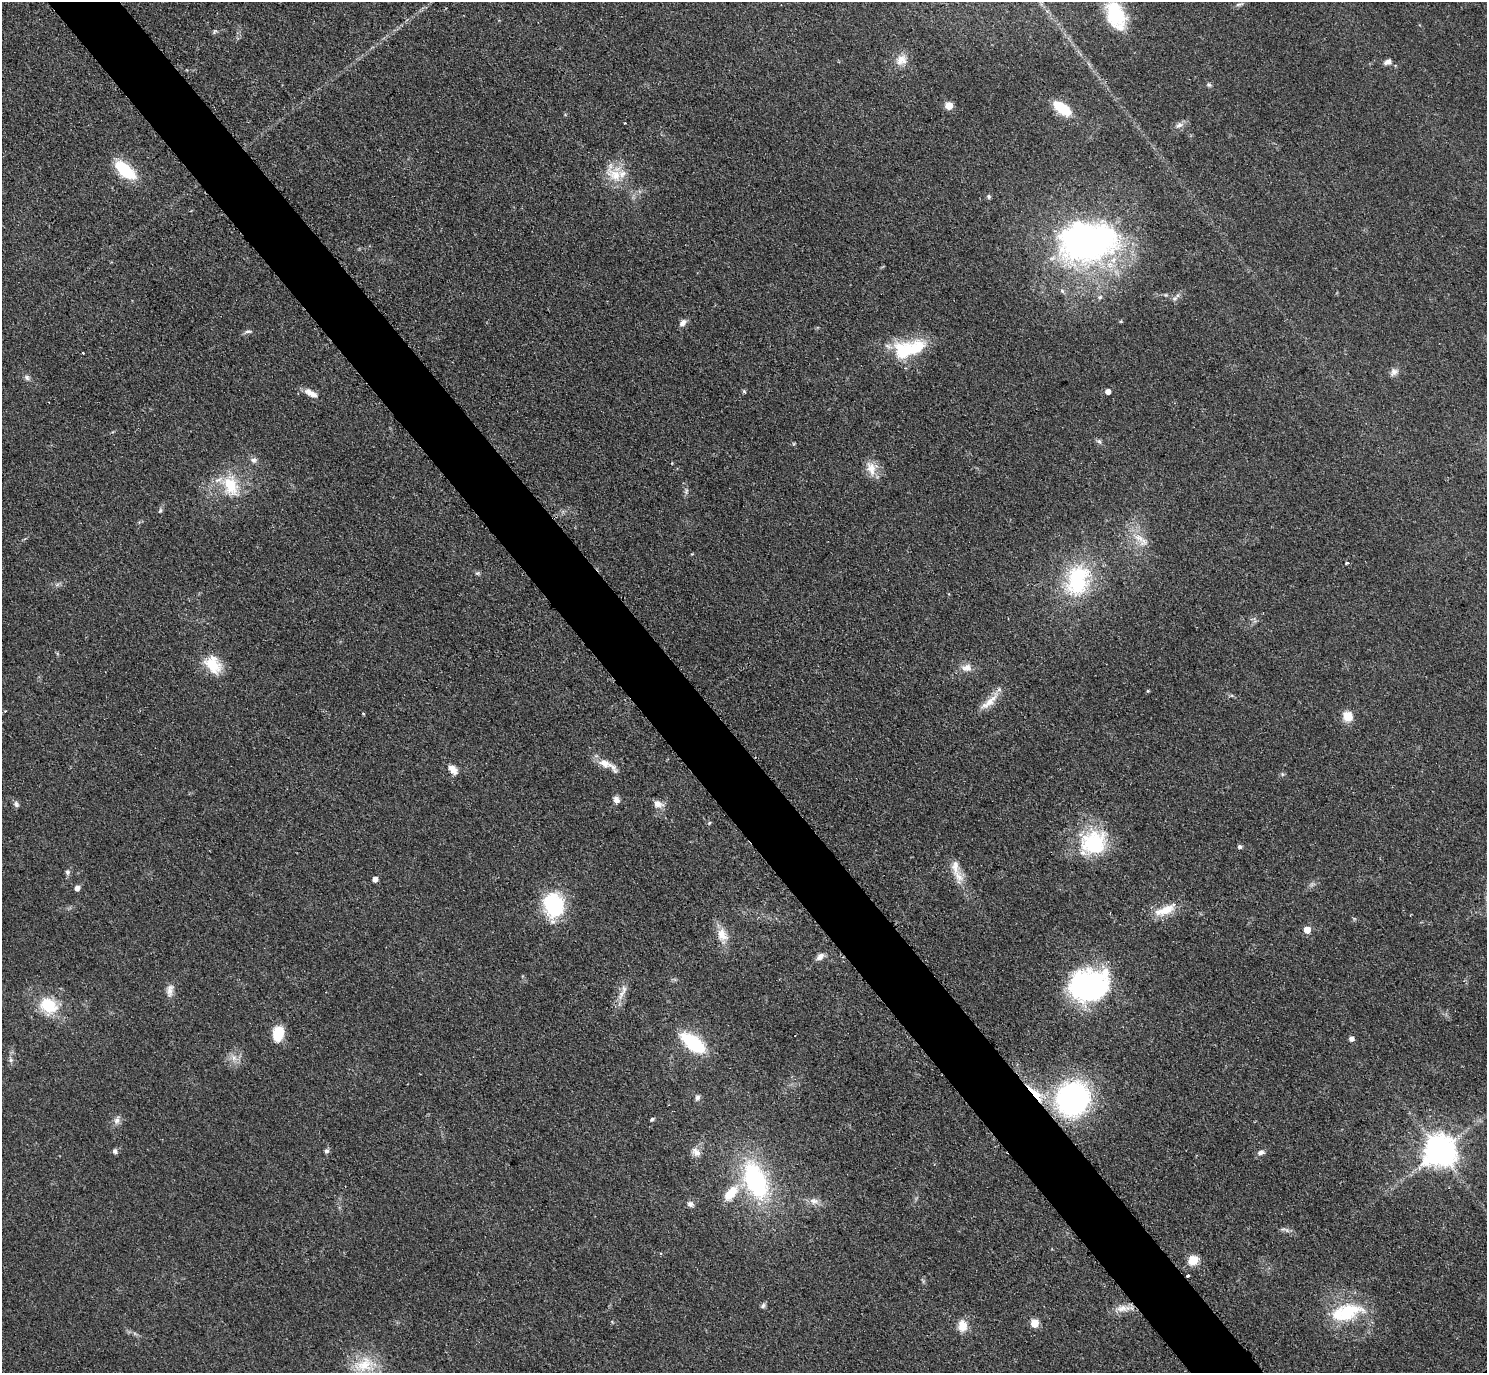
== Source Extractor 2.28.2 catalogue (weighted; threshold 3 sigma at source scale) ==
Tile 11 of 4 x 4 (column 3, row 3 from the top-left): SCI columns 2984-4468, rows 1541-2911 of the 5962 x 5959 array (HDU 1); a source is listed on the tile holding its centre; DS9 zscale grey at full resolution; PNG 1489 x 1375 px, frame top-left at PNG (2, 2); no overlay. Shown black and unused: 5% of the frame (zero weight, under 2 of 3 exposures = <1% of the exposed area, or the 3 px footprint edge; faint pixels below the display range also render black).
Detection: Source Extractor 2.28.2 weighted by HDU 2 'WHT'; one run over the whole footprint, this tile lists its part. Background 0.0783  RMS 0.0078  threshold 0.0353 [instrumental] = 3 sigma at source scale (4.5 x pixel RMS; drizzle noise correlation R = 1.50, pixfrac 1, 0.05/0.05 arcsec/px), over >= 5 px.
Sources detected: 93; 2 inside a brighter object's white glare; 1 cosmic-ray / hot-pixel residue — not listed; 2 inside a brighter listed object's ellipse — not listed separately; the other 88 listed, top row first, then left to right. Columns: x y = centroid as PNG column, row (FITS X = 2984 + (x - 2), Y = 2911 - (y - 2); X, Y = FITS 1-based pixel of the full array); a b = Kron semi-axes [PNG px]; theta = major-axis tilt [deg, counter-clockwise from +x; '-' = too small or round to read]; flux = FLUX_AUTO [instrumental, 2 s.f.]
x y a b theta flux
1239 4 11 5 9 2.2
1116 15 34 19 -68 42
901 60 16 14 25 9
1388 62 10 6 23 3.5
1209 85 7 6 - 1.5
949 105 5 5 - 20
1062 108 22 10 -36 25
1179 125 11 6 28 3.5
125 170 24 12 -40 37
615 175 27 15 -28 18
989 196 6 5 - 1.4
1091 242 77 45 11 270
1100 297 7 5 23 1.6
683 323 10 7 47 4
248 331 9 5 5 2
915 348 27 18 28 35
83 353 3 3 - 1.1
1394 372 11 9 44 3.9
27 378 8 6 -58 2.2
744 391 6 4 -45 1.1
1108 391 4 4 - 5.8
311 393 18 7 -28 6.6
1099 441 7 6 - 2
253 460 8 7 - 3.1
871 468 20 13 -78 11
231 486 31 20 -74 30
686 490 9 3 84 1.7
160 510 7 4 71 1.5
1139 538 22 11 -46 13
692 554 4 4 - 0.65
1347 563 4 3 - 1.5
477 573 6 5 - 1.4
1078 580 40 27 74 72
213 665 25 18 -51 21
967 668 15 10 9 6.7
1148 691 4 3 - 0.89
989 702 34 9 43 11
5 711 3 3 - 0.56
363 714 4 3 - 0.72
1348 716 11 10 - 12
604 763 20 11 -20 10
452 769 14 8 -49 6.6
1282 774 6 4 -47 1.2
616 800 9 7 -60 3.4
16 804 9 6 -54 2.3
658 804 12 8 -21 5.6
1094 843 35 31 32 57
1240 847 5 5 - 1.8
67 872 7 6 - 2.2
959 876 22 11 -65 11
375 879 4 4 - 5.7
77 888 5 5 - 5
553 905 28 23 -79 54
1165 910 30 11 22 16
1307 930 5 5 - 14
722 935 19 13 -70 11
820 957 11 7 43 4.2
1089 985 39 30 9 160
624 989 14 6 86 4.9
170 990 19 8 84 5.6
48 1006 20 16 -37 30
278 1034 16 11 80 20
1351 1039 5 5 - 3.4
693 1043 30 14 -38 44
234 1058 8 7 - 4.3
11 1060 6 6 - 1.9
1035 1093 28 7 -46 19
697 1097 8 5 71 2.4
1073 1099 25 24 - 210
652 1119 5 4 - 1.4
117 1120 12 8 69 4
115 1151 7 6 - 2.1
326 1151 7 6 - 2
1440 1151 10 10 - 1300
696 1152 13 10 -50 5.4
1261 1152 8 6 13 3.1
755 1180 31 16 -68 130
731 1193 23 11 50 19
814 1201 13 9 -6 5.3
690 1204 9 7 -24 2.8
1193 1260 6 5 - 44
1188 1275 3 3 - 2.4
763 1306 7 6 - 1.9
1123 1308 25 9 2 8.9
1347 1312 44 20 15 46
1034 1323 6 5 - 17
962 1326 11 8 89 13
364 1365 32 21 13 27
Overlapping masked pixels (flux is a lower limit): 2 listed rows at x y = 1035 1093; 1188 1275
Isophote crosses this tile's border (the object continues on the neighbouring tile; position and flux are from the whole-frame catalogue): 1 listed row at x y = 1116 15